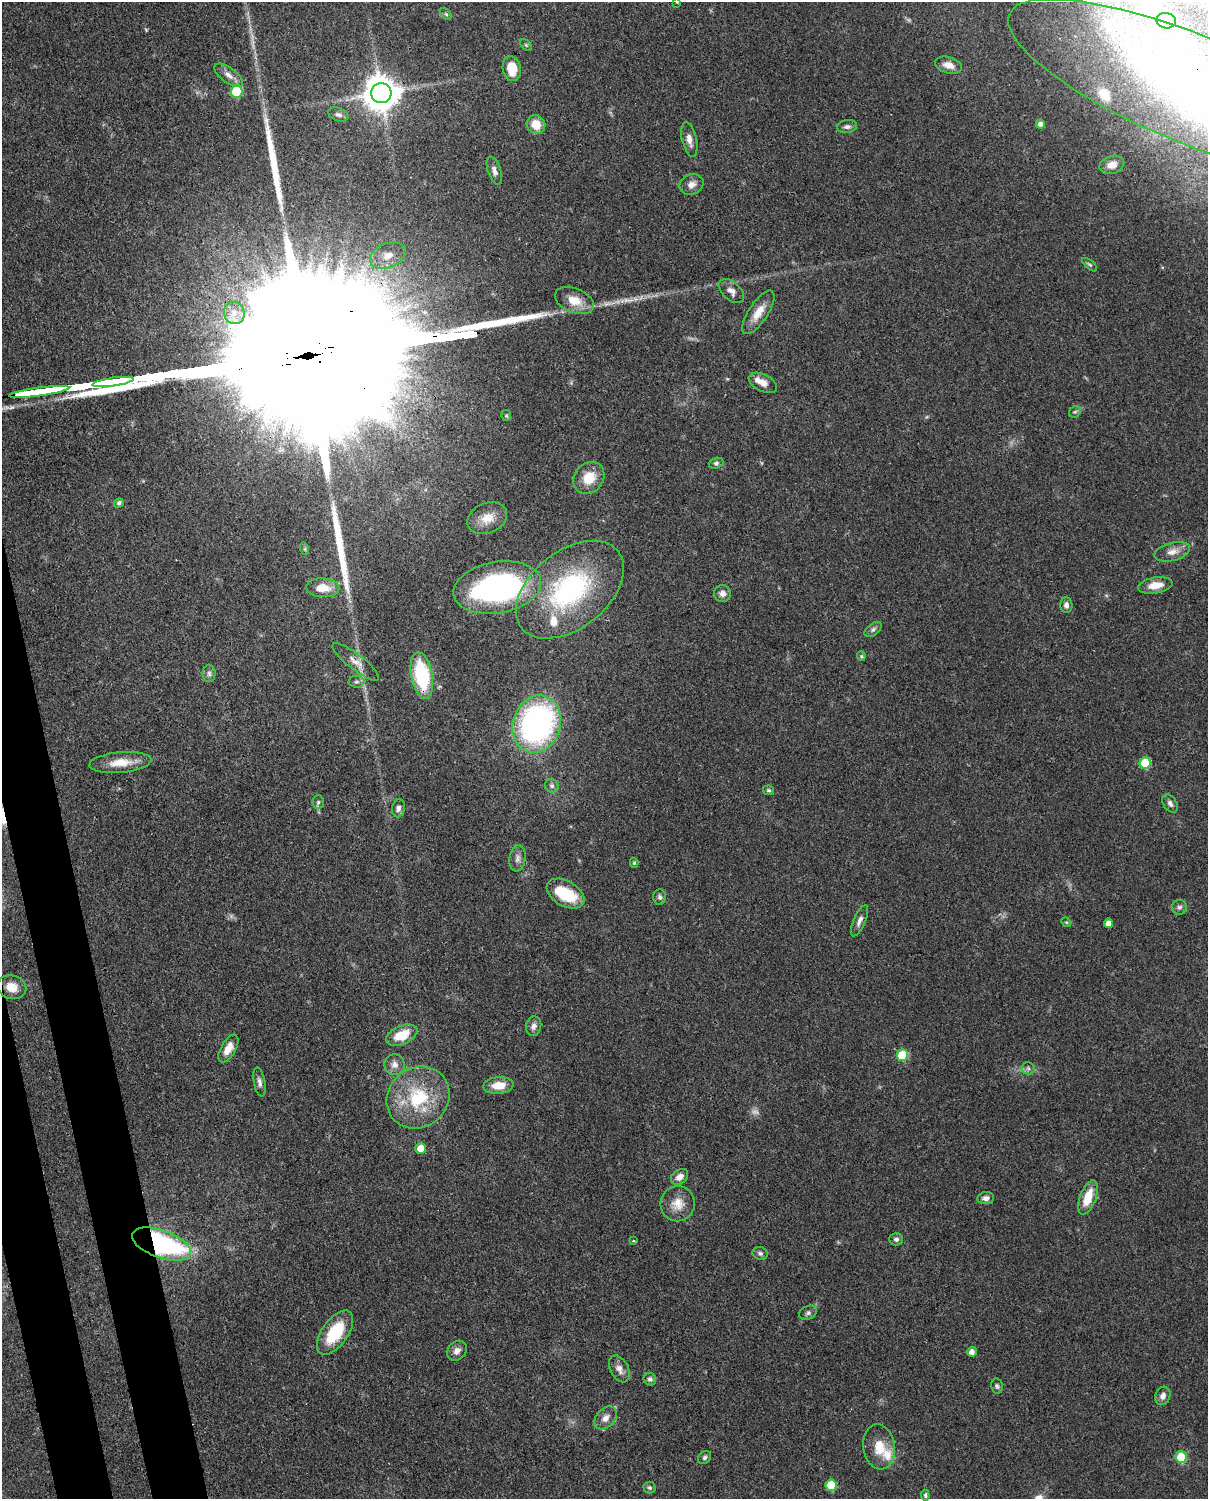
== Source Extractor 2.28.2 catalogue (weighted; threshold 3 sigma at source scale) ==
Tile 7 of 4 x 3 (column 3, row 2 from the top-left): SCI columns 2499-3704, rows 1762-3258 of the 4999 x 4907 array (HDU 1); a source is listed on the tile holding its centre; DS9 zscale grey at full resolution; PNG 1210 x 1501 px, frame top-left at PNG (2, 2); each listed source drawn as its Kron ellipse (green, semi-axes under 4 px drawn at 4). Shown black and unused: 4% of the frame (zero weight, under 3 of 4 exposures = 7% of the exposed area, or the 3 px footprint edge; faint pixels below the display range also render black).
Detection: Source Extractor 2.28.2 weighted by HDU 2 'WHT'; one run over the whole footprint, this tile lists its part. Background 0.0857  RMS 0.0039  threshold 0.0174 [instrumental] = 3 sigma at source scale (4.5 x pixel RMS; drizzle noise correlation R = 1.50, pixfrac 1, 0.05/0.05 arcsec/px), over >= 5 px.
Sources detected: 109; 1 too faint to see at this stretch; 2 inside a brighter object's white glare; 3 long thin detections or spike segments (spike, bleed or trail) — neither listed nor drawn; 6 inside a brighter listed object's ellipse — not listed separately; the other 97 listed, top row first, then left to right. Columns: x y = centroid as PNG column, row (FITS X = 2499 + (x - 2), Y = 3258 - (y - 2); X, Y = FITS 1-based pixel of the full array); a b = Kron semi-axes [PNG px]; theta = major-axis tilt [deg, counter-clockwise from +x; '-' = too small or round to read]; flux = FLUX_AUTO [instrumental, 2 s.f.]
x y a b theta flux
677 2 3 3 - 0.33
446 14 7 4 -45 0.61
1166 21 9 7 -11 1.7
526 45 7 4 -45 0.59
948 65 14 8 -16 3.2
512 69 12 9 -79 8.1
229 75 17 7 -36 2.8
1194 90 199 54 -22 270
236 92 6 6 - 21
381 93 10 10 - 950
338 114 10 6 -20 1.3
1040 124 4 4 - 1.8
536 125 10 9 - 6.6
847 127 10 6 8 1.5
689 140 18 7 -77 2.8
1112 165 12 9 16 3.1
494 171 14 6 -71 1.9
691 184 12 10 23 2.6
388 255 18 12 21 5.8
1090 265 9 4 -40 0.72
731 291 15 9 -42 2.6
574 301 20 12 -22 6.5
758 312 25 9 57 5.5
234 313 11 10 - 3.9
113 382 21 3 8 1600
763 383 15 8 -26 3.6
39 392 30 4 8 2000
1075 412 6 5 - 0.67
506 415 5 5 - 0.57
716 463 7 5 18 0.83
589 478 17 14 52 7.5
119 503 5 4 - 1
487 518 21 15 23 6.3
305 549 6 4 -72 0.54
1172 552 18 9 14 3.5
1155 585 17 8 9 5
323 588 16 9 -2 6.7
497 588 44 25 10 100
570 590 62 38 38 63
723 593 8 8 - 2.1
1066 605 8 6 -89 1.6
873 629 10 6 38 1
861 656 5 4 - 0.45
356 662 29 8 -38 3.8
209 673 9 6 -88 1.2
422 676 23 10 -80 30
356 682 8 6 1 1
537 724 29 23 73 99
120 762 31 10 5 7.7
1145 763 5 5 - 17
552 786 7 6 - 1.1
769 790 5 5 - 0.71
318 802 7 5 87 0.8
1170 804 10 6 -56 1.5
398 808 9 6 80 1.6
517 858 13 8 82 2.1
634 863 5 4 - 0.61
565 894 20 12 -30 14
660 897 7 6 - 1
1179 907 7 7 - 1.2
860 921 17 6 67 2
1066 922 5 4 - 0.45
1109 923 4 4 - 2.9
12 987 15 11 -14 5.8
534 1026 10 7 78 1.7
402 1035 16 9 23 8.4
228 1048 15 7 60 4.3
902 1055 6 5 - 22
394 1065 10 10 - 2.4
1028 1068 6 6 - 1.1
259 1082 14 5 -79 1.7
498 1085 15 8 5 5.9
418 1098 33 29 39 25
421 1148 5 5 - 6
680 1177 9 7 37 2.5
1088 1197 18 8 70 8.7
986 1198 8 6 7 1.6
678 1204 17 17 - 5.7
896 1239 7 6 - 1.1
634 1241 3 2 - 0.39
161 1244 31 14 -19 80
760 1253 8 6 -25 1
808 1313 9 6 28 1.1
335 1333 25 13 54 17
457 1351 11 9 44 2.5
972 1352 5 5 - 2.1
619 1369 14 9 -63 2.8
650 1379 6 6 - 1.1
997 1386 8 5 -79 0.89
1163 1396 9 7 70 2
606 1418 13 9 47 3
879 1447 23 15 -82 8.6
705 1457 7 5 46 0.94
1181 1457 6 5 - 18
831 1485 6 5 - 14
650 1488 6 6 - 0.76
925 1495 5 4 - 0.74
Overlapping masked pixels (flux is a lower limit): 6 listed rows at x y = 1194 90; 381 93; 39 392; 422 676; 1145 763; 161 1244
Isophote crosses this tile's border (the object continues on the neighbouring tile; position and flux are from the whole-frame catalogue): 2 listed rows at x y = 677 2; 1194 90